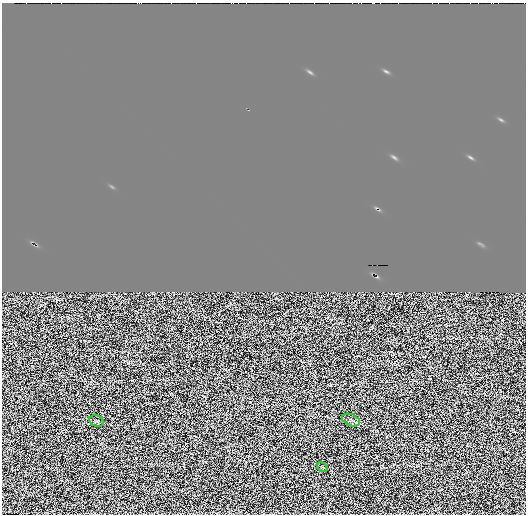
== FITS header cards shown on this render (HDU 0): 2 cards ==
NAXIS1  =                  524
NAXIS2  =                  512

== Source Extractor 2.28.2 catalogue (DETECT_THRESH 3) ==
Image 524 x 512 px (HDU 0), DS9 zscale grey, 1 PNG px = 1 image px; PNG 528 x 516 px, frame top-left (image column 1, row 512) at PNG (2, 3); each listed source drawn as its Kron ellipse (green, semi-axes under 4 px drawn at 4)
Background 34600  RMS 6300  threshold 18800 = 3 sigma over >= 5 px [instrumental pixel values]
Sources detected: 3; all 3 listed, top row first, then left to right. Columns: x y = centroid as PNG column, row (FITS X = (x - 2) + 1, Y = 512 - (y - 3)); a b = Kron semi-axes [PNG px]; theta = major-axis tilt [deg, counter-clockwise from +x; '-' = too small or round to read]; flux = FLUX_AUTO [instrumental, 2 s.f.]
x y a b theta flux
351 420 9 5 -23 1.1e+06
97 421 7 5 -20 6.6e+05
322 467 6 4 -35 4.4e+05